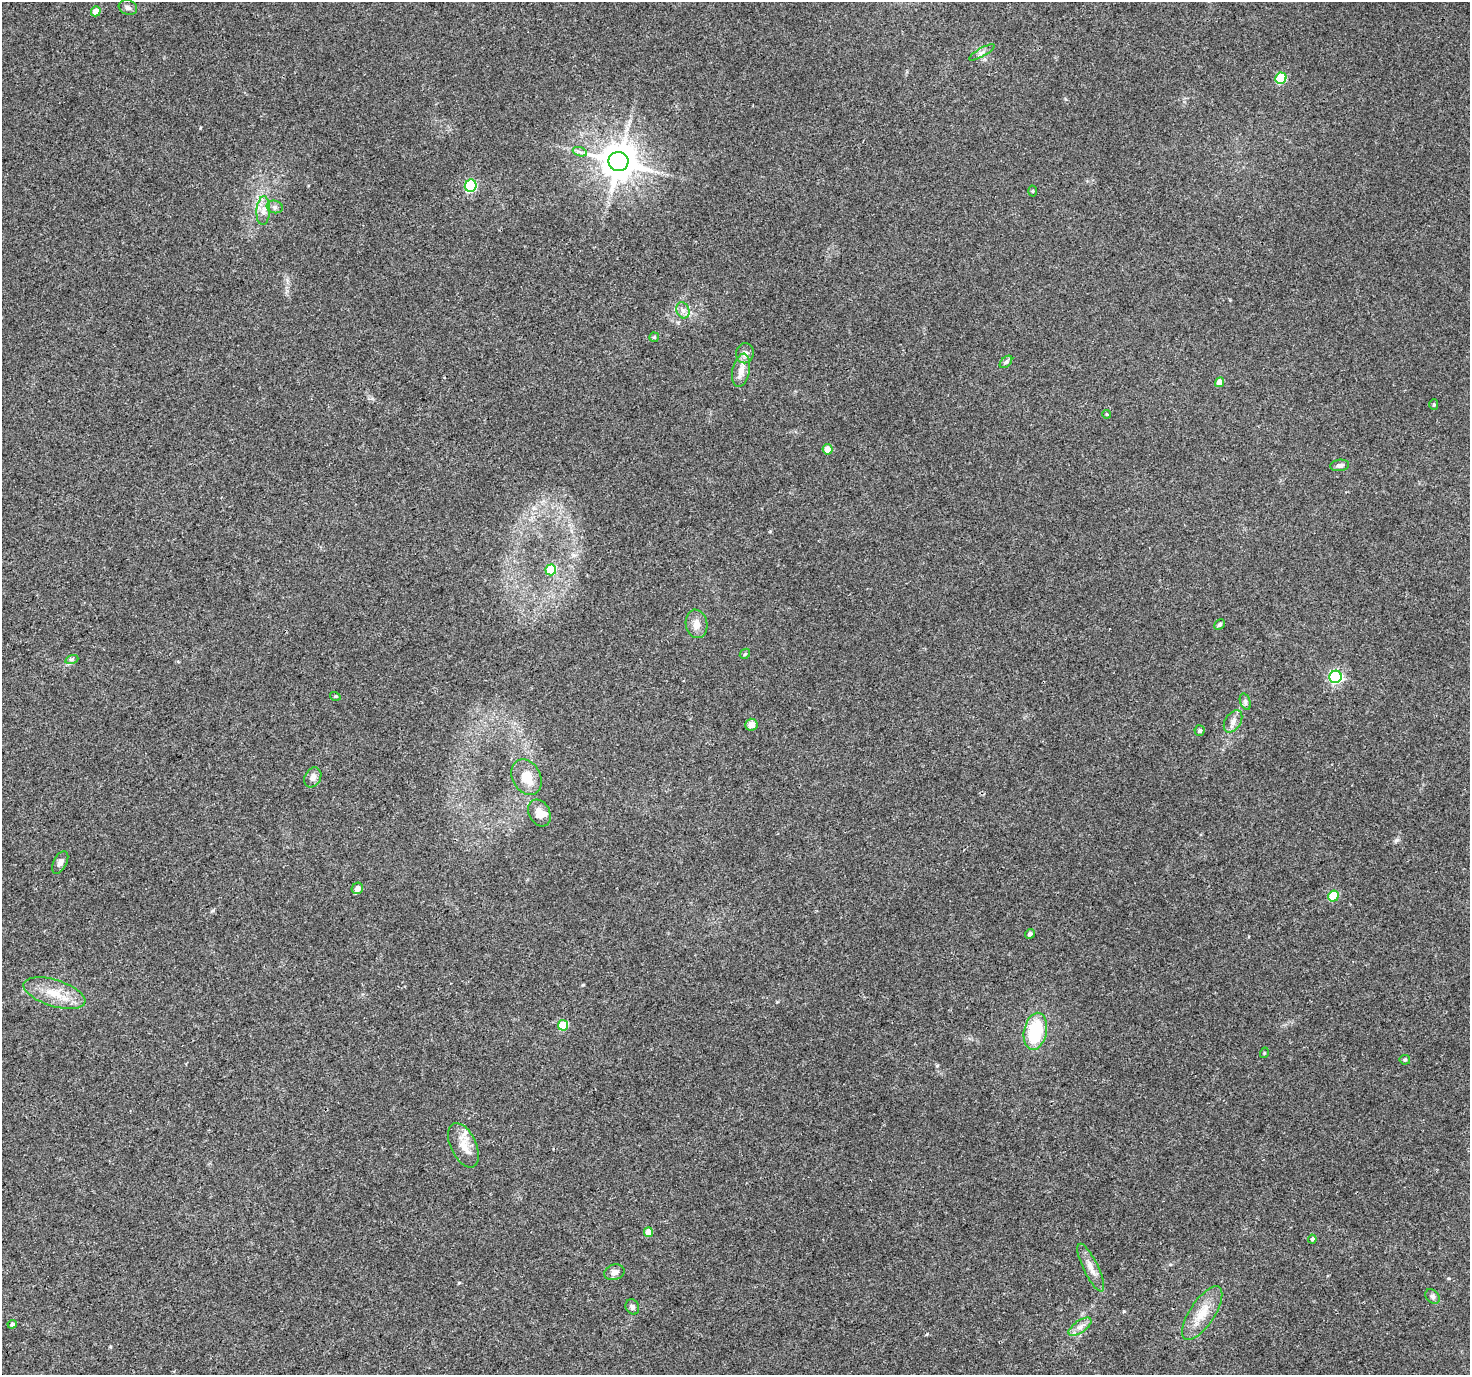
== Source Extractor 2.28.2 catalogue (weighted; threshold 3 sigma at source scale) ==
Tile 7 of 4 x 4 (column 3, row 2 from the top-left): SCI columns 2945-4412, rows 2925-4297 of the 5881 x 5789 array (HDU 1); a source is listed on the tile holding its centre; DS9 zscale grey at full resolution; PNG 1472 x 1377 px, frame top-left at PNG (2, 2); each listed source drawn as its Kron ellipse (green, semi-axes under 4 px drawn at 4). Shown black and unused: <1% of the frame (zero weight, under 3 of 4 exposures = <1% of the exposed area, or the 3 px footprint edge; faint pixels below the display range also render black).
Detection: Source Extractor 2.28.2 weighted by HDU 2 'WHT'; one run over the whole footprint, this tile lists its part. Background 0.0346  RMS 0.0036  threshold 0.0163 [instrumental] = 3 sigma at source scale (4.5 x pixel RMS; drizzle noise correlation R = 1.50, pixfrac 1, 0.0396/0.0396 arcsec/px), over >= 5 px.
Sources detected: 53; all 53 listed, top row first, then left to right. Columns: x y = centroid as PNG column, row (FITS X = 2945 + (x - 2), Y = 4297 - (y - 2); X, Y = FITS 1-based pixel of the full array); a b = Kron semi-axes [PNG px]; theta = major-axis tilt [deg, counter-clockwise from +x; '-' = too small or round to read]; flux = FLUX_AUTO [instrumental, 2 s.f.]
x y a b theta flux
128 7 9 7 -19 1.1
96 11 5 4 - 3.9
982 52 14 4 29 1.3
1281 78 6 5 - 20
580 152 7 4 -19 0.93
618 162 10 9 - 920
471 186 6 6 - 34
1033 191 5 3 - 0.33
275 207 8 6 -14 1.2
263 211 14 7 87 2.6
683 310 8 6 -68 1.5
654 337 5 4 - 0.56
745 353 10 8 80 1.9
1006 362 7 4 45 0.83
741 370 17 8 78 3.4
1220 382 5 4 - 3.9
1434 405 5 4 - 0.5
1107 414 4 4 - 0.34
827 449 5 5 - 3.5
1340 465 9 5 7 1
551 570 5 5 - 16
696 624 14 10 -80 3.3
1219 624 6 4 44 0.69
745 654 6 4 46 0.52
72 659 6 4 18 0.68
1336 677 6 6 - 60
335 696 5 3 - 0.37
1245 702 8 5 -72 0.91
1233 721 12 7 58 2.1
751 725 6 6 - 2.8
1200 731 5 5 - 0.79
313 777 10 8 61 1.8
527 777 18 14 -62 6.8
539 813 14 10 -60 3.7
60 862 12 6 63 1.6
357 888 6 5 - 2.2
1333 896 5 5 - 14
1030 934 5 4 - 0.88
54 993 32 13 -17 9
563 1025 5 5 - 13
1035 1031 19 11 79 20
1264 1053 5 3 - 0.32
1405 1060 5 5 - 0.61
463 1145 24 12 -65 5.5
648 1232 5 4 - 4.4
1312 1239 4 4 - 0.74
1091 1268 26 7 -64 3.5
614 1272 10 7 16 2.1
1432 1296 8 6 -47 0.98
632 1307 8 6 -61 0.92
1202 1313 31 12 57 7.8
12 1324 4 4 - 0.79
1080 1327 13 6 34 2.2
Unlisted compact peaks at least as high as the median listed source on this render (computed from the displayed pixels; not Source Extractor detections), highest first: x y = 1124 1311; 1396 840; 927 1334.